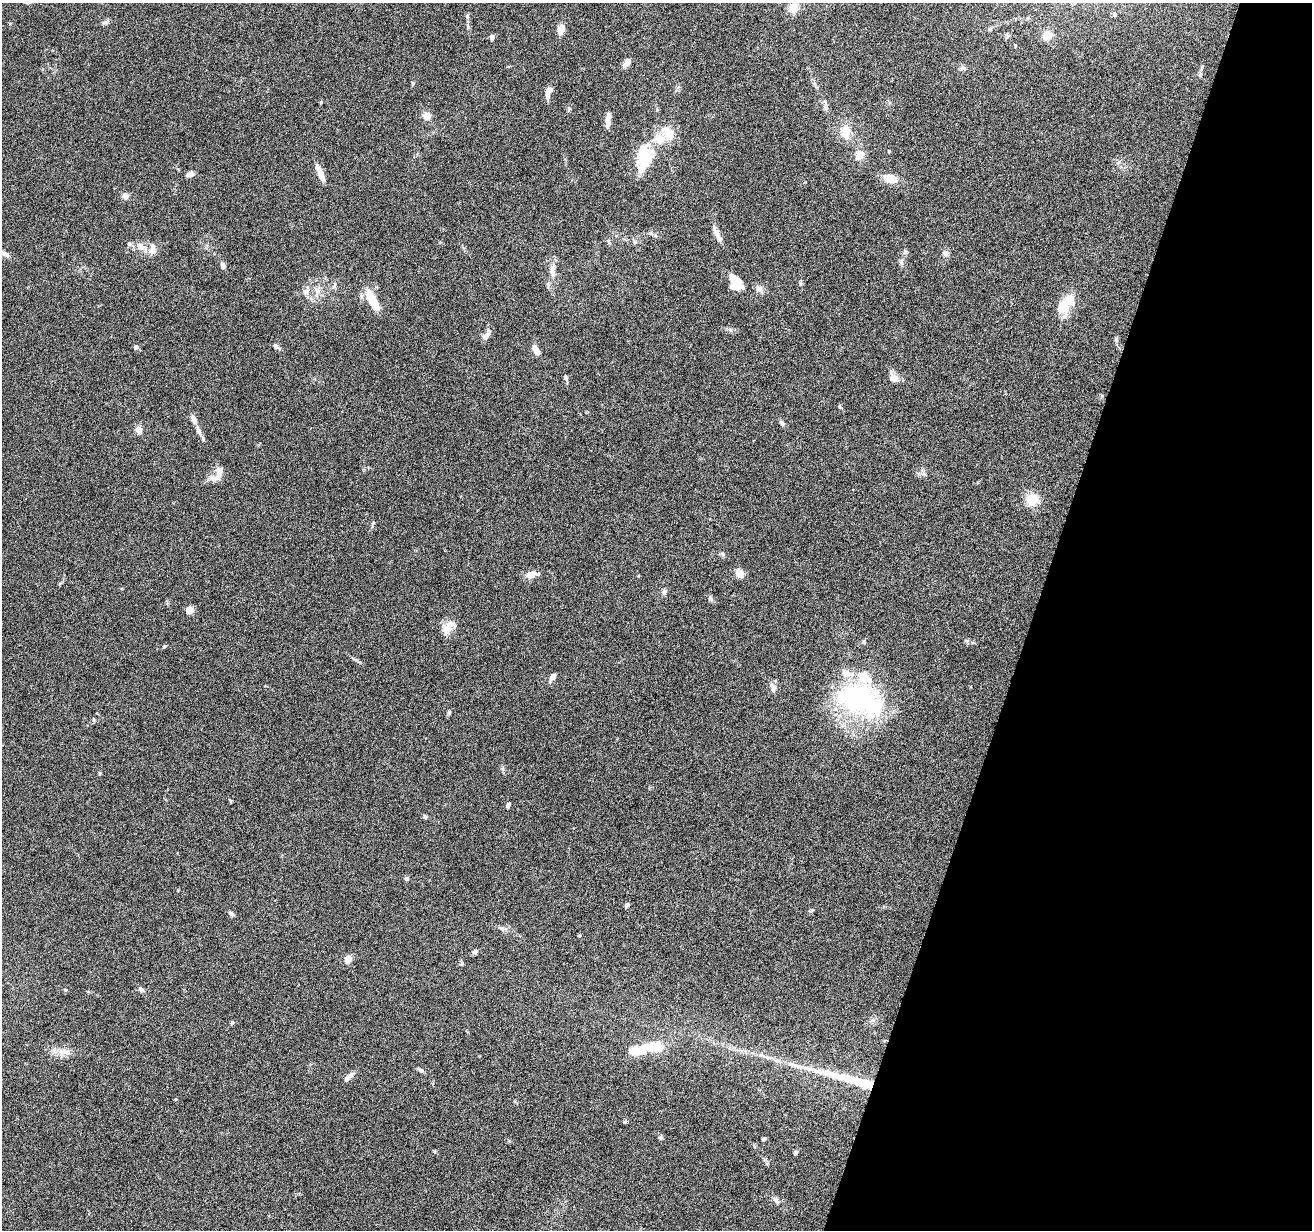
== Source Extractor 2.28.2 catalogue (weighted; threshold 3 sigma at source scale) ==
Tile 8 of 4 x 4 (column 4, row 2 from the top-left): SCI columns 3933-5242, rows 2712-3939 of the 5242 x 5295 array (HDU 1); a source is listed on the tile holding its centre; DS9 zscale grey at full resolution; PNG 1314 x 1232 px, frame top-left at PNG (2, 3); no overlay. Shown black and unused: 21% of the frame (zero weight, under 4 of 8 exposures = <1% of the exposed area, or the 3 px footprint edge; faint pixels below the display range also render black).
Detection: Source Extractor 2.28.2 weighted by HDU 2 'WHT'; one run over the whole footprint, this tile lists its part. Background 0.0772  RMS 0.0044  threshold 0.0181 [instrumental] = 3 sigma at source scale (4.09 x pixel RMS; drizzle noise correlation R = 1.36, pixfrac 0.8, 0.05/0.05 arcsec/px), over >= 5 px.
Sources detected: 97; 3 inside a brighter object's white glare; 1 long thin detection or spike segment (spike, bleed or trail) — not listed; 8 inside a brighter listed object's ellipse — not listed separately; the other 85 listed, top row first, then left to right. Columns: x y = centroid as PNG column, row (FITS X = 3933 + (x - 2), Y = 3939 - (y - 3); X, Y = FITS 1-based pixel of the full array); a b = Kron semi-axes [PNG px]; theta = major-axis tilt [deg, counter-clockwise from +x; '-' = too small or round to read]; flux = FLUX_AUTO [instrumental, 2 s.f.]
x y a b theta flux
793 8 11 10 - 4.7
1114 14 6 5 - 0.59
467 16 6 5 - 0.75
105 22 10 4 21 0.88
561 29 10 7 70 3.8
1007 35 7 4 -65 0.7
1047 36 11 10 - 3.8
492 37 5 4 - 1.8
627 63 10 6 53 2.6
963 68 8 6 -15 0.99
413 83 5 4 - 0.47
547 95 12 6 87 1.9
321 102 4 4 - 0.35
427 116 9 9 - 2.7
608 122 12 6 -89 2.6
846 132 16 11 -88 5.8
668 133 16 12 -66 6.6
889 151 5 3 - 0.3
859 155 11 10 - 3.6
644 158 28 19 39 15
320 172 20 6 -67 4.1
190 174 9 6 18 1.4
890 178 19 12 -11 4.2
125 196 8 7 - 1.5
717 234 25 6 -65 2.8
129 244 6 6 - 0.84
140 246 13 8 -50 2.4
152 251 11 9 89 2.7
945 253 9 8 - 1.4
5 254 14 6 -27 1.4
223 265 9 5 -69 1.1
552 270 15 8 -86 2.9
736 282 19 14 -56 6.3
759 289 9 8 - 1.7
317 291 9 7 59 2
306 292 9 7 13 1.7
372 300 23 7 -61 11
1066 303 23 17 81 6.9
486 336 10 7 39 2.1
275 346 7 6 - 1
136 347 6 5 - 0.91
536 350 9 5 -62 3.7
565 377 7 5 -78 0.81
894 379 13 8 -21 2.8
194 419 10 7 -61 2
782 423 7 4 -46 0.73
138 430 8 7 - 2.5
198 430 11 7 -68 1.8
219 472 17 7 81 3.6
1032 499 15 13 25 6.8
722 554 7 4 -90 0.62
740 573 7 7 - 4.3
530 574 12 8 9 3.2
638 576 4 3 - 0.28
664 591 8 6 83 0.97
710 599 8 6 -44 0.87
189 610 8 7 - 2.7
448 628 20 11 55 4.3
863 642 5 5 - 0.53
164 646 5 4 - 0.41
553 677 10 6 54 1.7
773 689 10 7 72 1.7
858 698 58 36 -17 57
449 712 5 4 - 0.56
93 720 6 3 -71 0.44
100 773 5 3 - 0.42
231 801 5 3 - 0.41
508 805 6 4 54 0.82
425 817 6 5 - 0.71
407 878 5 5 - 0.9
627 905 6 5 - 0.77
231 914 7 5 -41 0.98
502 929 7 4 0 0.77
579 935 4 3 - 0.49
475 951 6 6 - 0.93
348 959 5 4 - 8.9
141 989 7 6 - 0.92
652 1047 36 12 6 12
61 1051 13 7 -1 3
421 1070 7 5 -41 0.92
348 1077 15 5 42 2
661 1138 6 5 - 0.64
764 1139 4 3 - 0.7
795 1153 6 5 - 0.64
776 1200 10 5 -48 1.2
Unlisted compact peaks at least as high as the median listed source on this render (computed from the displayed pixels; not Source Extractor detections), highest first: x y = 232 1022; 812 910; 1116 339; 434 1151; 731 330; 840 407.